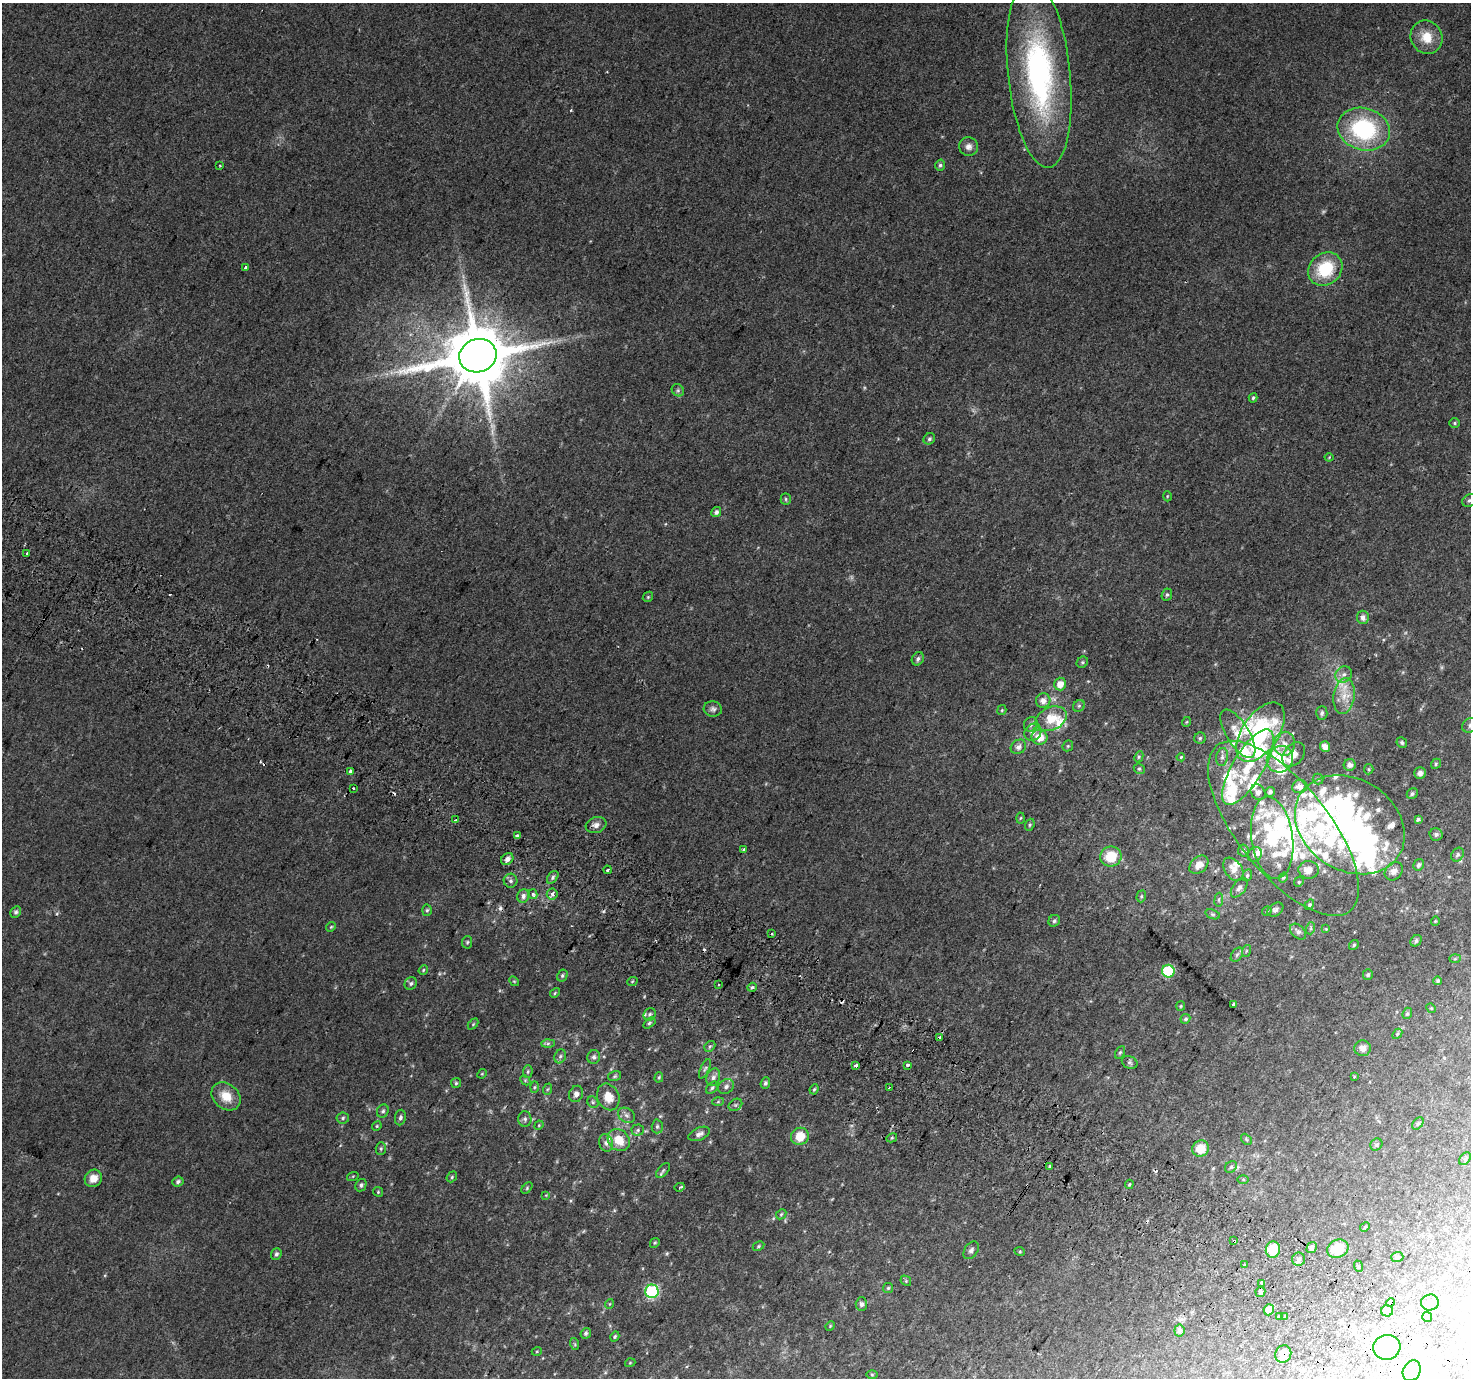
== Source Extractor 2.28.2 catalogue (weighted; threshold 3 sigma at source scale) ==
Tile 6 of 4 x 4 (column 2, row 2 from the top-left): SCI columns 1502-2970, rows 3047-4422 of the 5932 x 6025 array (HDU 1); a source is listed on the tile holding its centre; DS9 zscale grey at full resolution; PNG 1473 x 1380 px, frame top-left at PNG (2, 3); each listed source drawn as its Kron ellipse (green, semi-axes under 4 px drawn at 4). Shown black and unused: <1% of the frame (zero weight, under 2 of 3 exposures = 2% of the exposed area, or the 3 px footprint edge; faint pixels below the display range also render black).
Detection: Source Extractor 2.28.2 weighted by HDU 2 'WHT'; one run over the whole footprint, this tile lists its part. Background 0.0371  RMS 0.011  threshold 0.048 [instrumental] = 3 sigma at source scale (4.5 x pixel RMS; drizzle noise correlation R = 1.50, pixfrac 1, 0.0396/0.0396 arcsec/px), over >= 5 px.
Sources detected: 305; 4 too faint to see at this stretch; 8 inside a brighter object's white glare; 11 cosmic-ray / hot-pixel residue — neither listed nor drawn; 40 inside a brighter listed object's ellipse — not listed separately; the other 242 listed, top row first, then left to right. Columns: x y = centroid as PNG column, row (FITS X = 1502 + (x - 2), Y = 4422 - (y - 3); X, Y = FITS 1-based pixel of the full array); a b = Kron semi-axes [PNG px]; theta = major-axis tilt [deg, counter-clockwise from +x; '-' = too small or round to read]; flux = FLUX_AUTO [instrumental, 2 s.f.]
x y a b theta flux
1427 37 17 15 -60 21
1039 74 95 31 -84 260
1364 129 26 21 -16 110
969 147 9 9 - 5.4
940 165 6 4 74 2
220 166 2 2 - 1.2
245 267 3 3 - 2.7
1325 269 18 15 41 48
478 356 19 16 19 11000
678 390 6 5 - 2.4
1253 398 5 3 - 1.6
1455 423 5 4 - 1.5
929 439 6 5 - 2.2
1329 457 4 4 - 1
1167 496 5 3 - 0.95
786 499 5 5 - 1.7
1469 500 7 6 - 2.6
716 512 5 4 - 3
27 553 3 2 - 0.96
1167 595 6 5 - 2
648 597 5 4 - 1.4
1363 617 7 6 - 4.8
918 659 7 5 61 3.2
1082 662 6 5 - 1.7
1344 674 9 7 43 4.7
1060 684 6 6 - 10
1344 696 18 10 82 16
1043 701 7 7 - 7.3
1079 706 6 5 - 1.8
713 709 9 7 -5 3.4
1002 710 5 4 - 1.2
1322 713 7 5 86 3
1051 719 16 11 25 22
1186 722 5 3 - 0.94
1031 724 7 6 - 3.1
1470 725 8 6 36 4.1
1033 732 9 7 46 6.1
1261 732 34 18 56 120
1238 734 27 11 -58 20
1039 737 8 7 - 16
1200 738 6 5 - 1.9
1402 743 5 5 - 1.9
1285 744 12 10 87 9.7
1068 746 6 5 - 1.4
1018 747 8 6 35 4.8
1325 747 5 5 - 7.2
1294 754 13 9 50 9.7
1139 757 6 4 64 1.5
1181 757 4 4 - 1.3
1222 757 9 6 81 3.5
1280 759 14 12 49 33
1436 764 5 4 - 1.5
1350 765 6 5 - 5.2
1248 767 43 15 59 51
1139 769 6 5 - 1.6
1369 769 5 4 - 1.5
351 771 3 3 - 16
1420 773 6 5 - 5.1
1318 779 5 5 - 1.6
1300 786 8 6 7 7.5
353 788 3 3 - 3.7
1258 792 8 6 -53 5.9
1270 792 5 5 - 2.7
1412 794 6 5 - 2.2
1021 818 5 3 - 1.2
1418 819 4 3 - 2
456 820 3 2 - 1.4
596 825 10 8 18 5.5
1030 825 6 4 69 1.5
1350 825 58 45 -32 230
1283 828 106 45 -51 270
1436 834 6 6 - 2.6
517 836 4 3 - 18
1272 838 41 20 -82 76
743 849 3 3 - 3.1
1243 850 6 5 - 2.1
1255 854 8 6 49 4
1458 855 7 6 - 2.3
1111 856 10 10 - 26
507 859 7 5 45 4.7
1199 865 11 8 44 10
1419 865 6 5 - 2.3
1233 869 13 8 -55 8.4
608 870 4 2 - 2.1
1309 870 10 9 - 10
1394 871 10 8 48 6.6
1247 875 6 4 69 1.7
553 877 7 4 52 2.2
1283 878 5 4 - 1.6
510 881 7 7 - 2.9
1299 882 5 4 - 1.3
1239 888 11 6 55 4
533 894 5 4 - 4.5
552 894 5 5 - 5.4
523 896 7 6 - 4.5
1141 896 6 4 71 1.5
1219 900 7 3 82 1.5
1309 905 6 4 58 2.1
427 910 6 5 - 1.6
1275 910 8 6 33 3.1
1267 911 5 4 - 1.5
16 912 6 5 - 2.2
1213 914 7 4 -19 1.9
1054 921 6 5 - 2.3
1435 921 4 4 - 1.1
331 927 5 4 - 1.4
1311 928 6 4 72 1.2
1326 929 4 4 - 0.91
1298 932 9 6 -45 3.9
772 934 3 2 - 1.1
1416 941 6 5 - 2.6
467 942 6 5 - 1.6
1354 945 5 4 - 2.1
1246 951 6 3 72 1.3
1237 955 8 5 54 2.2
1455 959 6 4 2 1.2
423 970 5 4 - 1.3
1168 971 6 6 - 87
1368 975 5 5 - 2.1
562 976 6 5 - 2
514 981 5 4 - 1.3
1438 981 4 3 - 2
632 982 5 3 - 1.1
411 983 6 6 - 2.5
719 984 3 3 - 3
752 987 5 4 - 1.6
555 993 5 4 - 1.3
1234 1004 4 3 - 8.6
1181 1006 5 4 - 1.1
1431 1008 5 4 - 1.1
1407 1013 6 4 68 1.6
650 1014 6 5 - 2.3
1185 1019 5 4 - 1.8
649 1023 7 4 37 1.8
473 1024 6 4 46 1.3
1397 1034 6 4 48 1.6
940 1037 3 3 - 2.7
548 1043 6 4 1 2.2
710 1046 6 4 42 1.8
1363 1048 8 8 - 6.3
1120 1052 7 4 62 1.8
560 1056 7 5 68 2.8
594 1057 7 6 - 3.1
1130 1062 8 6 -25 2.4
908 1065 3 3 - 7.8
856 1066 3 3 - 8.8
705 1069 10 4 65 2.4
528 1072 6 5 - 1.7
482 1074 5 4 - 1.1
615 1076 6 5 - 1.6
1354 1076 4 3 - 0.85
659 1077 5 4 - 1.4
713 1077 9 6 71 3.8
525 1080 5 4 - 1.3
456 1083 5 5 - 1.6
765 1083 6 4 67 2.5
726 1086 8 7 - 3.4
534 1087 6 4 88 1.5
712 1088 7 5 46 2.1
889 1088 2 2 - 0.96
548 1089 6 3 70 1.3
814 1089 5 4 - 1.5
576 1094 8 7 - 5.2
226 1096 16 12 -42 19
608 1097 14 10 -66 14
593 1102 6 5 - 1.7
718 1102 6 4 2 1.3
735 1105 7 5 35 2.1
383 1111 7 5 61 2.4
626 1115 9 7 -33 3.7
400 1117 8 5 82 2.9
343 1118 6 5 - 2
525 1119 8 6 -89 3
1418 1123 7 4 52 1.9
539 1125 5 4 - 1
377 1126 5 4 - 1.3
657 1126 7 5 88 2.2
638 1130 6 5 - 2
699 1134 11 6 23 4.8
800 1136 9 8 - 20
892 1138 5 4 - 1.4
1246 1139 6 4 -47 1.6
619 1140 12 10 -47 18
606 1143 9 7 -73 3.8
1376 1145 6 5 - 1.9
1201 1148 8 8 - 18
381 1149 6 5 - 1.8
1465 1159 7 5 53 1.9
1049 1166 3 3 - 3.5
1231 1167 6 5 - 2.3
663 1170 9 4 47 2
353 1176 6 4 18 1
452 1177 6 4 50 1.5
93 1178 9 8 - 11
1243 1179 6 4 0 1.3
178 1182 6 5 - 2.4
1129 1184 4 3 - 1.2
361 1185 6 5 - 2.8
680 1187 5 3 - 2.3
527 1188 7 4 47 1.6
378 1192 5 4 - 1.3
546 1195 4 4 - 0.87
781 1214 6 4 45 1.4
1365 1227 5 4 - 1.2
1234 1241 4 3 - 6.9
655 1243 5 4 - 1.4
758 1246 6 4 28 1.5
1312 1248 6 4 58 3.6
1273 1249 8 7 - 26
1338 1249 11 8 23 23
971 1250 10 6 56 3.4
1020 1252 5 3 - 1
276 1254 6 5 - 2.8
1397 1257 6 5 - 1.8
1299 1259 7 6 - 3.4
1244 1265 4 3 - 1.4
1358 1266 6 3 -72 1.1
906 1281 6 4 -48 1.5
1262 1283 4 3 - 12
888 1288 5 5 - 1.5
652 1291 7 6 - 130
1260 1292 5 5 - 2.4
1390 1302 4 3 - 9.9
1430 1302 9 8 - 4
609 1304 5 3 - 0.84
861 1304 7 5 89 3.4
1269 1310 6 5 - 8.4
1387 1311 6 5 - 6.5
1279 1316 3 2 - 1.9
1285 1317 4 3 - 4.1
1427 1317 5 5 - 1.8
830 1326 5 4 - 0.99
1179 1330 6 5 - 4.3
586 1333 5 5 - 2.1
615 1336 5 4 - 1.5
575 1344 6 3 -71 1.3
1387 1347 13 12 - 38
537 1351 5 3 - 0.97
1283 1354 9 8 - 9.5
630 1363 5 3 - 0.93
1412 1371 11 8 64 6
872 1375 5 3 - 1
Overlapping masked pixels (flux is a lower limit): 3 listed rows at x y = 1234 1241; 1390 1302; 1283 1354
Isophote crosses this tile's border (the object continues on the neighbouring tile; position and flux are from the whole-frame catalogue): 2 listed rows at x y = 1469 500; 1470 725